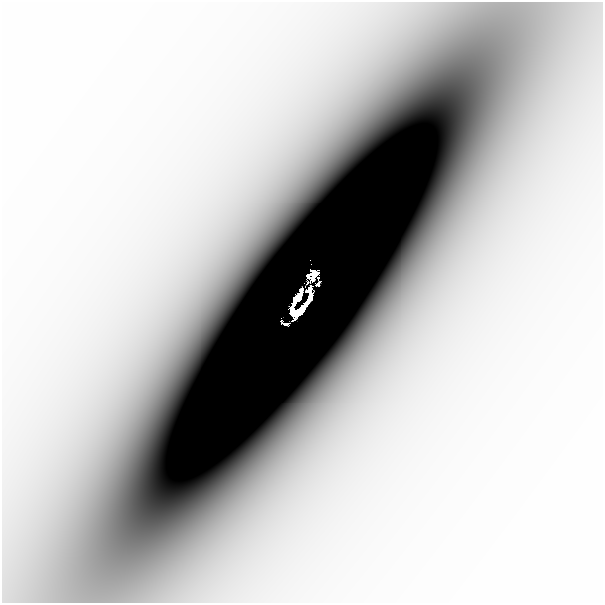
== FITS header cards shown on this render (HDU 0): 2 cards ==
NAXIS1  =                  601
NAXIS2  =                  601

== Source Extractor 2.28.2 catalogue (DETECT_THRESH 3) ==
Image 601 x 601 px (HDU 0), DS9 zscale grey, 1 PNG px = 1 image px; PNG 605 x 605 px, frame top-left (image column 1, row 601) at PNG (2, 2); no overlay
Background -6.44e-05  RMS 2.1e-05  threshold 6.41e-05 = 3 sigma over >= 5 px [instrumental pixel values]
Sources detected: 11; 7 with non-positive FLUX_AUTO (blend fragments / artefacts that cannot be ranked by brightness) are not listed; the other 4 listed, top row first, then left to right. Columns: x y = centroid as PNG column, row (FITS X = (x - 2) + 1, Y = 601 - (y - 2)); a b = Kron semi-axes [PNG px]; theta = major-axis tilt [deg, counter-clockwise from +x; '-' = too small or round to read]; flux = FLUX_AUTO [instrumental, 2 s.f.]
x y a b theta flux
318 284 5 3 - 0.0085
309 299 14 4 66 0.69
302 309 10 4 59 0.59
161 601 22 4 1 0.011
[7 non-positive-flux detections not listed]